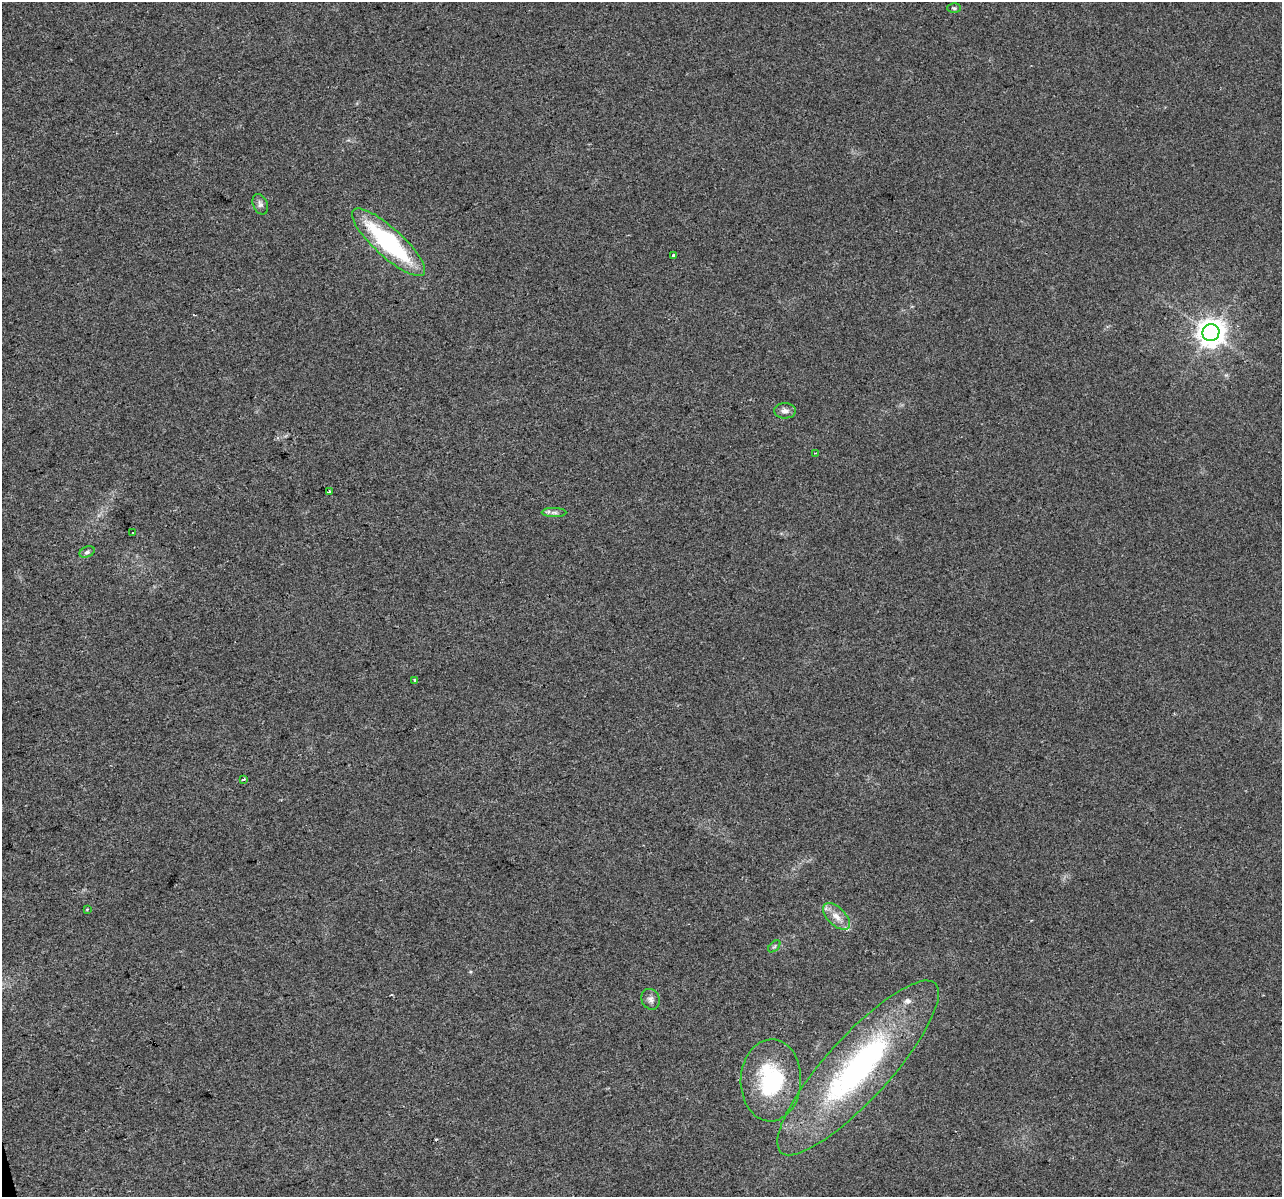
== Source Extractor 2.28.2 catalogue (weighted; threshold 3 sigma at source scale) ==
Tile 7 of 4 x 4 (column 3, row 2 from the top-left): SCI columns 2559-3838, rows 2480-3674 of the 5117 x 4912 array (HDU 1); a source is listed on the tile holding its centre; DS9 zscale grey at full resolution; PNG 1284 x 1199 px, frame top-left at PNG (2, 2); each listed source drawn as its Kron ellipse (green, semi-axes under 4 px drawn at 4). Shown black and unused: <1% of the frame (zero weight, under 2 of 3 exposures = <1% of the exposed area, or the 3 px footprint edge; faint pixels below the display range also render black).
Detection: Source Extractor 2.28.2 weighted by HDU 2 'WHT'; one run over the whole footprint, this tile lists its part. Background 0.0308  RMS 0.0062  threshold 0.028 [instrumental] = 3 sigma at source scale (4.5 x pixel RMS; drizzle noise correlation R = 1.50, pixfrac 1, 0.0396/0.0396 arcsec/px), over >= 5 px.
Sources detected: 21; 1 cosmic-ray / hot-pixel residue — neither listed nor drawn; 1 inside a brighter listed object's ellipse — not listed separately; the other 19 listed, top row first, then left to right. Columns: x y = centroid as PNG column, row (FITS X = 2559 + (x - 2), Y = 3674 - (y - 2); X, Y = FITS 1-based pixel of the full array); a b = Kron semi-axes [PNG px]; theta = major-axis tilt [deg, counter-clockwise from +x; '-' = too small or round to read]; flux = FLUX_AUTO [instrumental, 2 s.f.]
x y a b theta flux
954 8 7 4 -2 0.99
260 204 11 7 -66 2.3
388 242 47 14 -42 81
673 255 3 3 - 3.2
1211 332 8 8 - 740
785 411 11 7 -2 3.2
815 453 3 3 - 0.48
329 492 4 3 - 9.6
554 512 12 4 0 2.2
133 533 3 3 - 1.1
87 552 8 5 23 1.5
415 681 4 3 - 4.4
244 779 3 2 - 1.5
87 909 3 3 - 0.91
836 916 16 9 -44 6.6
774 946 7 4 45 1.1
651 999 10 9 - 2.9
858 1068 114 32 48 160
771 1080 41 30 88 55